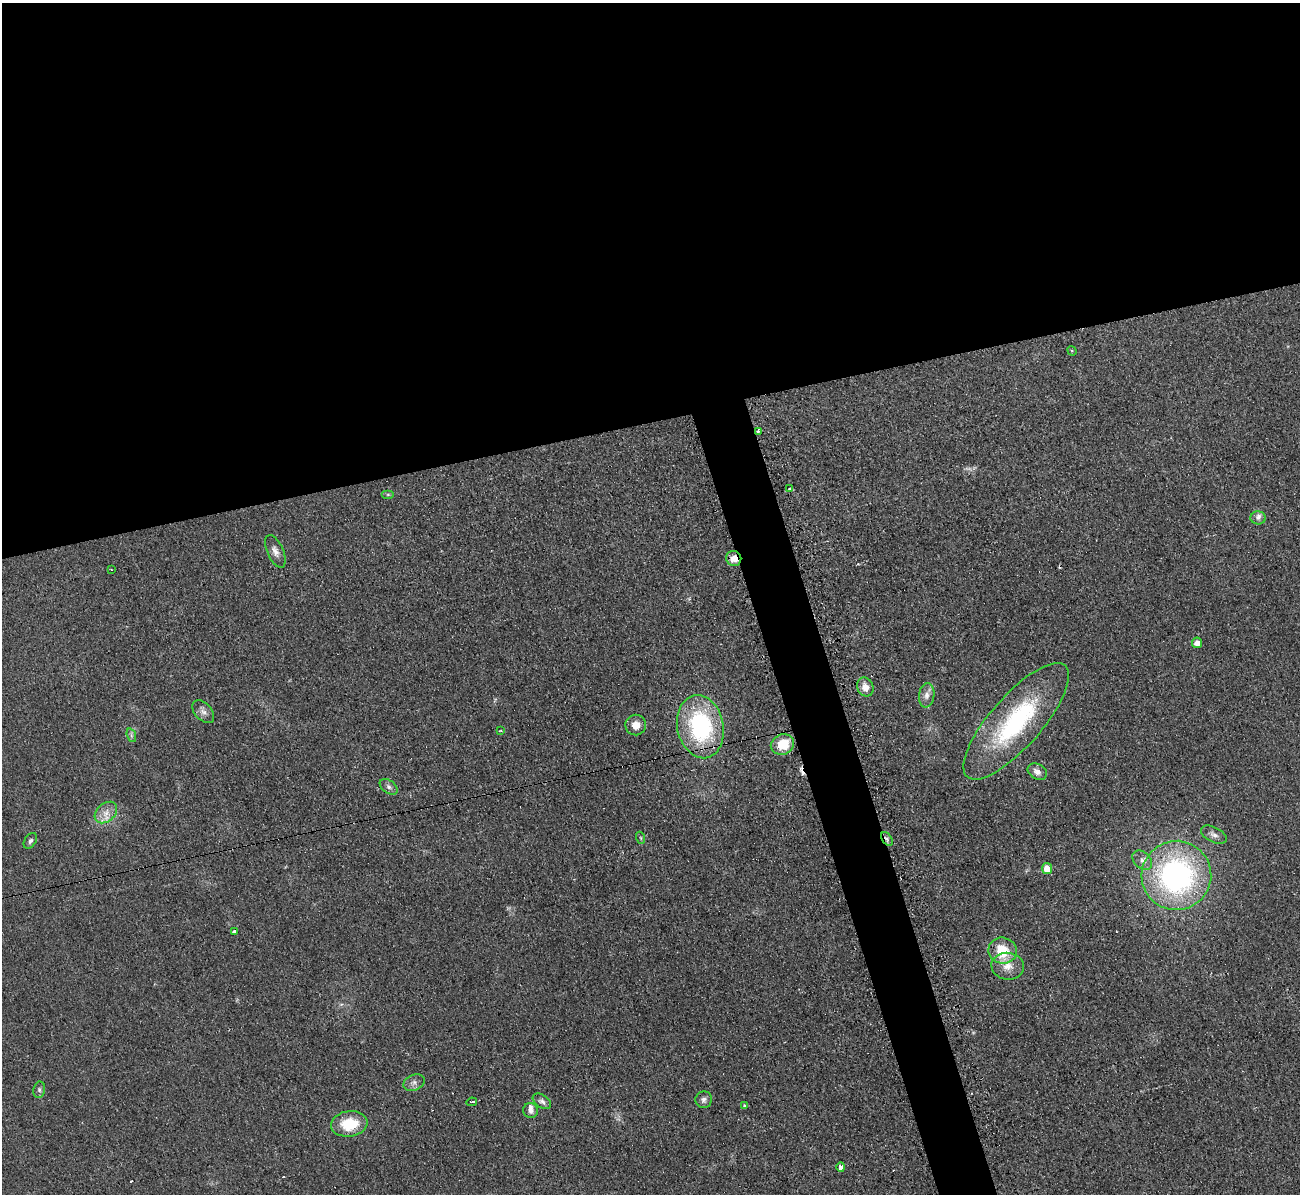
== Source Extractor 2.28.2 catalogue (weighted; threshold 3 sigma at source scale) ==
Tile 2 of 4 x 4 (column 2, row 1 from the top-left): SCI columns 1307-2604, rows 3718-4909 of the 5221 x 5176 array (HDU 1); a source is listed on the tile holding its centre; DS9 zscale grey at full resolution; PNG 1302 x 1196 px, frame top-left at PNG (2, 3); each listed source drawn as its Kron ellipse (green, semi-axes under 4 px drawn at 4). Shown black and unused: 38% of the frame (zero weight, under 2 of 3 exposures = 2% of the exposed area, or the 3 px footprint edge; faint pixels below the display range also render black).
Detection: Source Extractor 2.28.2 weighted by HDU 2 'WHT'; one run over the whole footprint, this tile lists its part. Background 0.0633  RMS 0.0099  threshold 0.0444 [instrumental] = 3 sigma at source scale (4.5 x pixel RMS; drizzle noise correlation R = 1.50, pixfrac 1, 0.05/0.05 arcsec/px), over >= 5 px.
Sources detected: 47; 1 too faint to see at this stretch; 5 cosmic-ray / hot-pixel residue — neither listed nor drawn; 1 inside a brighter listed object's ellipse — not listed separately; the other 40 listed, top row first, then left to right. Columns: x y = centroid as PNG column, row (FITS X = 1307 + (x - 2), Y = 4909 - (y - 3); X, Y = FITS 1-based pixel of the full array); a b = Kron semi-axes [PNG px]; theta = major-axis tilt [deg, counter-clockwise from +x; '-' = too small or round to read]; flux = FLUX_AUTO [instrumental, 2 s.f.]
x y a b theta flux
1072 351 5 4 - 1
758 431 4 3 - 2.8
790 488 3 3 - 2.1
388 494 6 4 0 1.5
1258 518 8 6 -1 3.6
275 551 17 8 -66 6.3
734 558 8 7 - 12
111 570 2 2 - 1.1
1197 643 5 5 - 7.1
865 687 10 8 -68 8.7
927 695 12 7 83 6.4
203 712 13 8 -47 5.2
1016 721 74 25 49 130
636 725 10 10 - 9
700 727 32 23 -78 120
501 731 3 2 - 1.3
131 735 7 4 -72 1.9
782 744 12 10 22 25
1037 772 10 7 -31 5.6
389 787 10 6 -36 3.5
106 813 13 9 41 8.7
1214 835 14 7 -27 4.7
641 838 6 4 -71 1.1
887 839 8 4 -56 2.2
30 841 9 5 56 2.6
1142 860 11 8 -43 5.4
1047 868 5 5 - 12
1176 875 35 34 - 230
235 931 4 3 - 8.8
1003 951 14 13 - 26
1008 966 16 13 -5 14
414 1083 11 7 22 4.5
39 1090 8 6 79 2.5
704 1100 8 8 - 3.5
542 1101 10 6 -34 3.7
472 1102 5 3 - 8.5
744 1106 3 2 - 2
530 1111 7 7 - 4
349 1124 18 12 8 34
841 1167 5 4 - 11
Overlapping masked pixels (flux is a lower limit): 3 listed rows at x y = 758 431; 734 558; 887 839